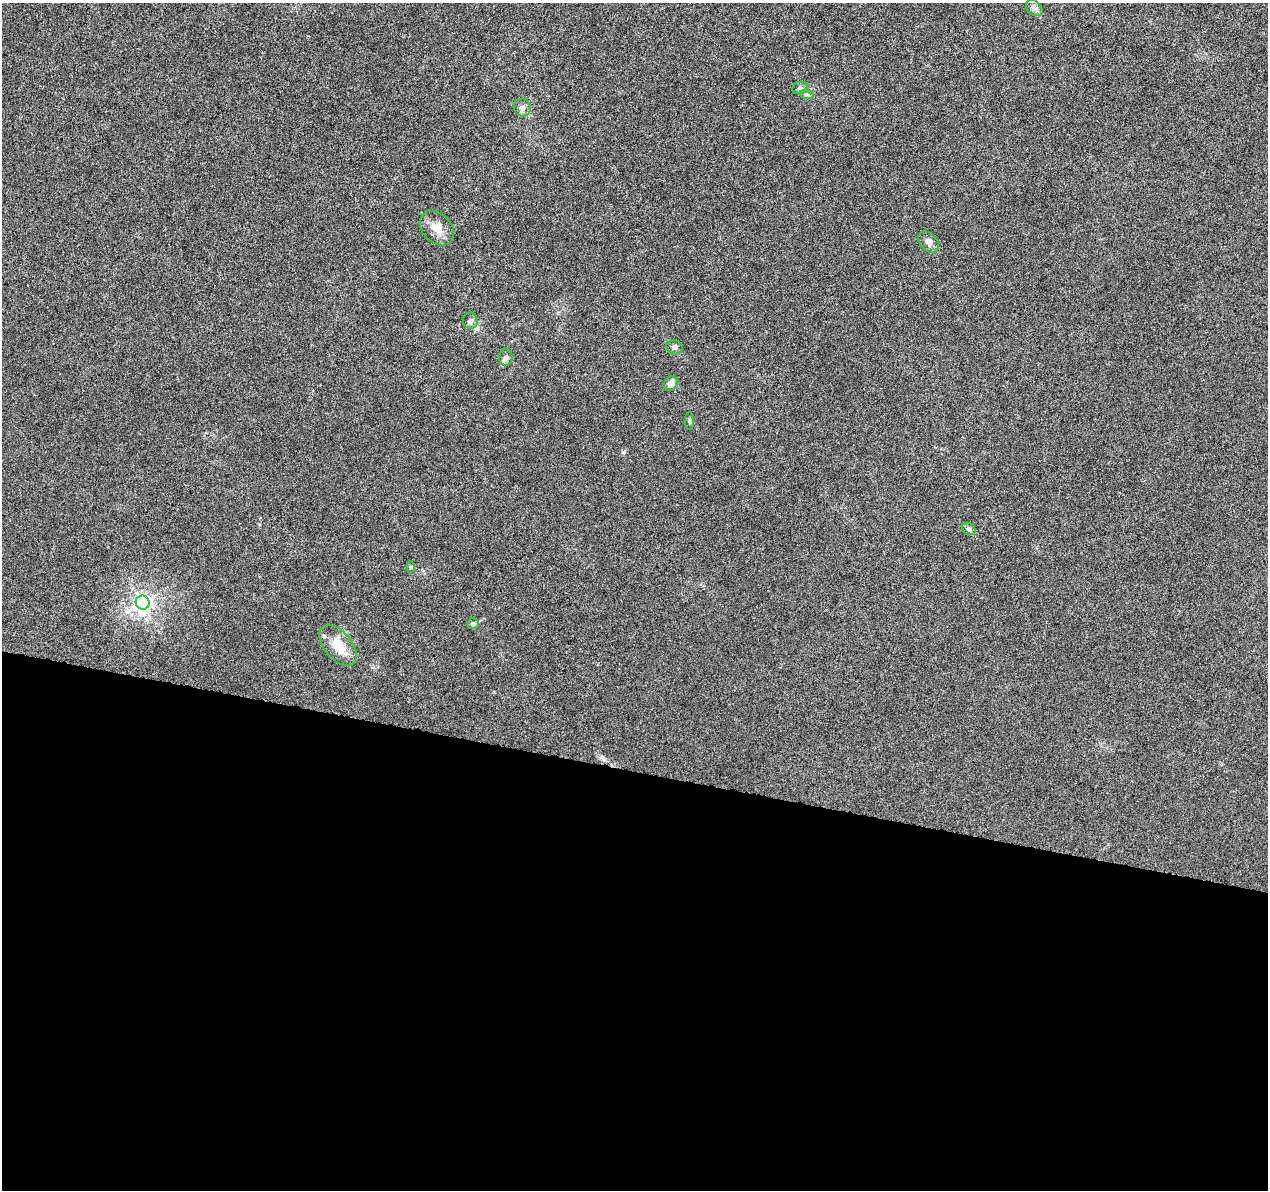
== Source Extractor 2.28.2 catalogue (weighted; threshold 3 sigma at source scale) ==
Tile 14 of 4 x 4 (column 2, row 4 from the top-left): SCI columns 1272-2537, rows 233-1420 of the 5093 x 5273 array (HDU 1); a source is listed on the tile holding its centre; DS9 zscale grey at full resolution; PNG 1270 x 1192 px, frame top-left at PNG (2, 3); each listed source drawn as its Kron ellipse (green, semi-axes under 4 px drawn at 4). Shown black and unused: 35% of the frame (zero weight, under 5 of 10 exposures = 1% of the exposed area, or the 3 px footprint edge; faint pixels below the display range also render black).
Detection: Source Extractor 2.28.2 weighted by HDU 2 'WHT'; one run over the whole footprint, this tile lists its part. Background 5.98e-04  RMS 8.6e-04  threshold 0.00351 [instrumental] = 3 sigma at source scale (4.09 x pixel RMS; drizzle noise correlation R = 1.36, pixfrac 0.8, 0.0396/0.0396 arcsec/px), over >= 5 px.
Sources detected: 17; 1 inside a brighter listed object's ellipse — not listed separately; the other 16 listed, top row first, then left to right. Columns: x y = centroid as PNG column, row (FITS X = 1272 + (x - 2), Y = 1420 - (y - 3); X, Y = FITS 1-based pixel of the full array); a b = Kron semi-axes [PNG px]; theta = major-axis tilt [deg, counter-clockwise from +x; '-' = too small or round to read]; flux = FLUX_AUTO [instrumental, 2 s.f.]
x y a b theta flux
1034 8 9 7 -46 0.29
800 88 8 6 12 0.22
807 95 7 4 -17 0.15
522 108 9 8 - 0.33
437 228 20 14 -45 1
928 242 12 8 -47 0.51
470 321 8 7 - 0.26
675 347 8 7 - 0.24
506 357 9 6 -90 0.25
671 383 8 6 49 0.46
690 421 9 3 90 0.13
969 529 7 5 -34 0.18
411 567 6 4 90 0.091
143 602 7 7 - 34
473 624 6 5 - 0.14
338 646 24 13 -50 1.5
Unlisted compact peaks at least as high as the median listed source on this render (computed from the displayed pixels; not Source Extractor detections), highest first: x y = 623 452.